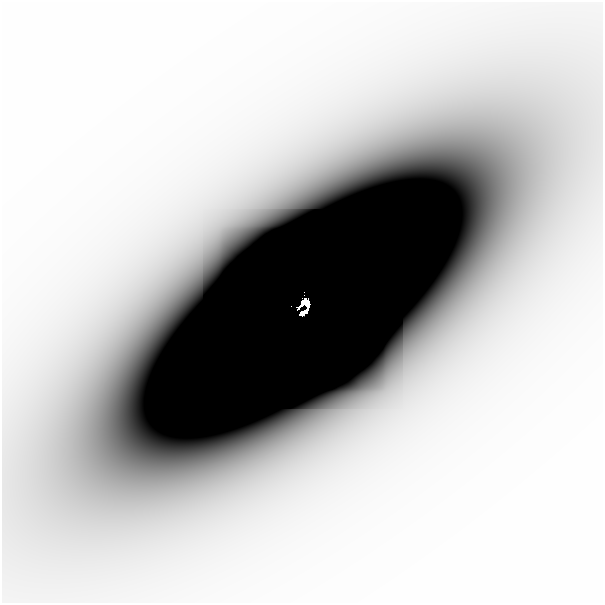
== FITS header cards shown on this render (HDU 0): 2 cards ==
NAXIS1  =                  601
NAXIS2  =                  601

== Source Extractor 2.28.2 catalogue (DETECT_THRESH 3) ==
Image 601 x 601 px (HDU 0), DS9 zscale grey, 1 PNG px = 1 image px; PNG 605 x 605 px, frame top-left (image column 1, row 601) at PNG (2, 2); no overlay
Background -2.74e-06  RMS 9.9e-07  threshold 2.96e-06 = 3 sigma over >= 5 px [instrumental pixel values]
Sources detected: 5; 5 with non-positive FLUX_AUTO (blend fragments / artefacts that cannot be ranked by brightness) are not listed; the other 0 listed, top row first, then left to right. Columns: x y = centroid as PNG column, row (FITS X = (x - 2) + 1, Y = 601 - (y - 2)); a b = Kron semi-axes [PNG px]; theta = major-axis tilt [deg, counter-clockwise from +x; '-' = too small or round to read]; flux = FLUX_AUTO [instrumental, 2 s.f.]
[5 non-positive-flux detections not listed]